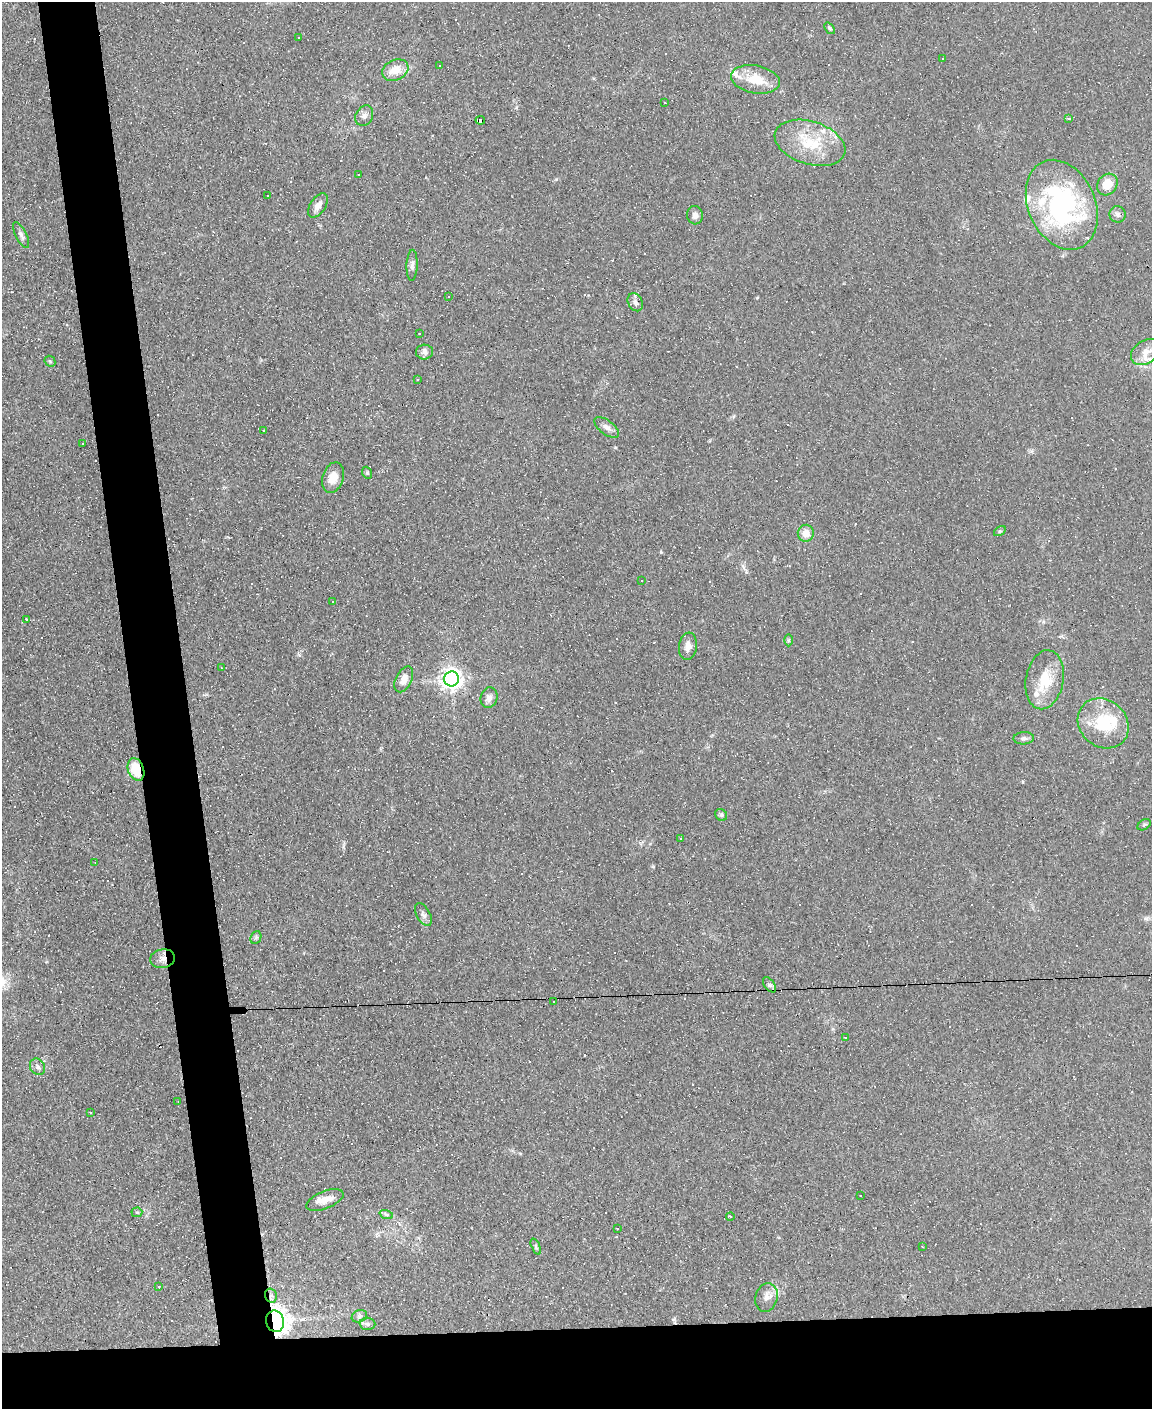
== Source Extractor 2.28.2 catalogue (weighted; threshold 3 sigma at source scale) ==
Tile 11 of 4 x 3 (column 3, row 3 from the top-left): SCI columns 2303-3452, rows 234-1640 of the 4603 x 4581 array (HDU 1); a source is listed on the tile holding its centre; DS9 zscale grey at full resolution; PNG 1154 x 1411 px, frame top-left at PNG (2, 2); each listed source drawn as its Kron ellipse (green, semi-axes under 4 px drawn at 4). Shown black and unused: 10% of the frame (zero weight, under 3 of 4 exposures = <1% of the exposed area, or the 3 px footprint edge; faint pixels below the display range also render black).
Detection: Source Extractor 2.28.2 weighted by HDU 2 'WHT'; one run over the whole footprint, this tile lists its part. Background 0.0782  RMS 0.0055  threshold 0.0248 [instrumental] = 3 sigma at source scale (4.5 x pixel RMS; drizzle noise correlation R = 1.50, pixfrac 1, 0.05/0.05 arcsec/px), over >= 5 px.
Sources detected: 138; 54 cosmic-ray / hot-pixel residue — neither listed nor drawn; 10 inside a brighter listed object's ellipse — not listed separately; the other 74 listed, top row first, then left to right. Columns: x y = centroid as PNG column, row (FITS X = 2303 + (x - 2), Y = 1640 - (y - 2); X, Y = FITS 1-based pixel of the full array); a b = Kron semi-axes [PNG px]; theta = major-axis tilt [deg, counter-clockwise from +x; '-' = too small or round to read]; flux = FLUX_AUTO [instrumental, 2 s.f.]
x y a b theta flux
830 28 6 4 -51 0.77
299 37 3 2 - 0.5
943 58 3 2 - 0.64
440 65 3 2 - 0.47
395 70 13 10 26 7.7
755 79 25 14 -10 13
665 102 3 3 - 3.8
364 116 11 8 61 2.5
1069 118 3 3 - 9.2
480 120 5 4 - 21
810 143 36 21 -17 23
358 175 3 2 - 0.59
1107 184 11 9 53 9.7
268 196 2 2 - 0.46
318 205 14 7 55 4.4
1062 205 47 33 -66 98
1118 214 8 8 - 1.8
695 215 9 8 - 2.3
21 235 14 5 -63 2
412 265 15 5 88 2.2
448 296 3 3 - 1.5
635 302 9 7 -63 2.1
419 333 3 2 - 0.43
424 352 8 7 - 2.3
1146 352 16 11 34 6.1
50 361 6 5 - 0.73
418 379 3 2 - 0.69
607 427 14 7 -38 2.9
264 430 2 2 - 0.42
82 443 3 2 - 0.62
367 473 6 4 -69 0.8
333 478 15 10 72 7
1000 531 6 4 33 0.73
806 533 8 8 - 6
642 580 2 2 - 0.54
333 601 3 2 - 0.86
27 620 4 3 - 1.8
788 640 6 4 90 0.72
688 646 14 9 82 3.8
221 667 2 2 - 0.29
404 679 14 8 64 4.6
451 679 7 7 - 350
1045 680 30 19 80 17
489 698 10 8 77 2.9
1103 723 27 23 -42 25
1024 738 10 6 3 1.8
136 769 11 8 -69 14
721 815 6 5 - 0.98
1144 825 7 4 30 0.93
680 838 3 3 - 0.61
95 863 3 2 - 0.33
423 914 12 6 -61 2.1
256 938 7 5 67 1
163 959 12 9 9 3.3
769 985 8 5 -55 1.3
554 1002 3 3 - 1.1
846 1037 3 2 - 0.64
38 1067 9 7 -60 2
178 1102 3 2 - 0.38
90 1112 3 2 - 0.82
860 1195 3 2 - 0.65
325 1200 20 8 22 5.7
137 1212 5 5 - 0.94
386 1214 7 4 -19 0.98
730 1216 4 3 - 0.53
617 1228 3 3 - 0.6
536 1246 9 4 -69 0.92
922 1246 2 2 - 0.43
159 1287 3 3 - 0.75
271 1296 7 6 - 1.7
766 1297 14 11 74 4.2
359 1316 8 6 22 1.6
275 1321 11 9 -76 530
367 1324 8 6 -2 1.5
Overlapping masked pixels (flux is a lower limit): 5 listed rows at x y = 480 120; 136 769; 163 959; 271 1296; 275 1321
Unlisted compact peaks at least as high as the median listed source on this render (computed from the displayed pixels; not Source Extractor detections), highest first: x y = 556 179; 661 552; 615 447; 1031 451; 653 867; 343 847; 1023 782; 833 1029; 299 655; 757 298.